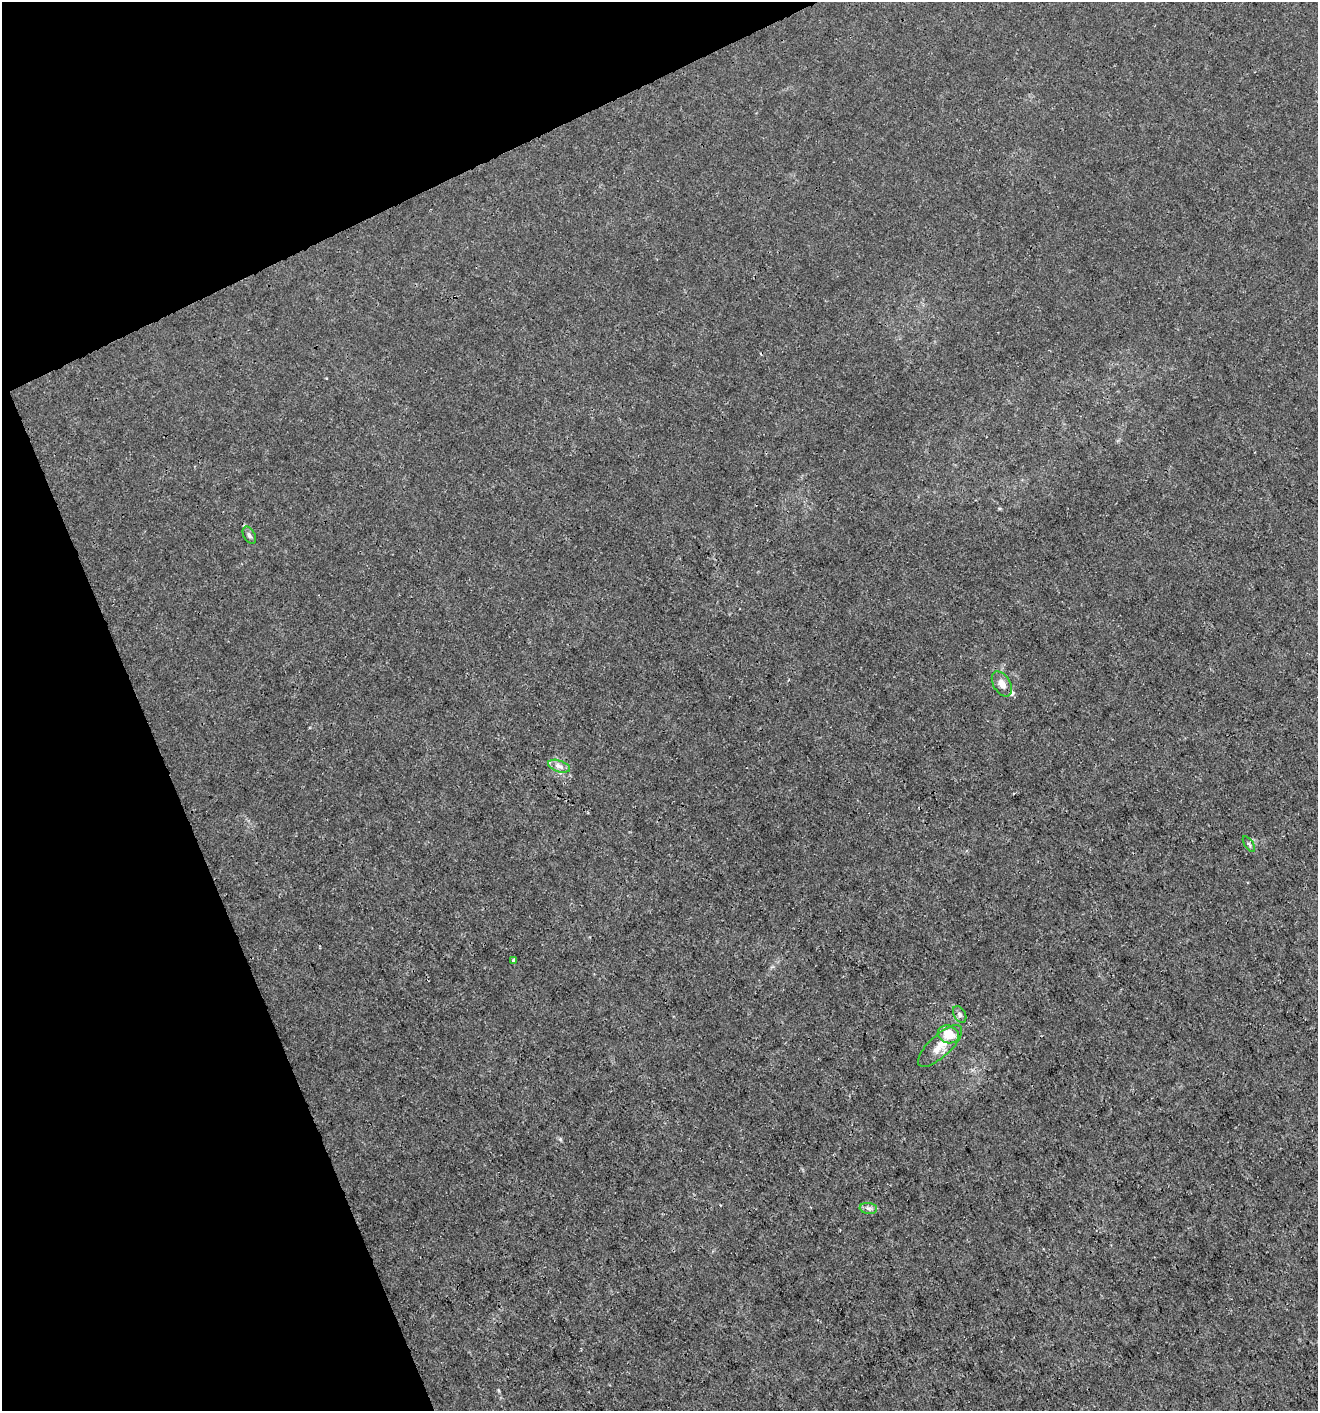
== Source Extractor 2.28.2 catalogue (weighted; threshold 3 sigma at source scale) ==
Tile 5 of 4 x 4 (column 1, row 2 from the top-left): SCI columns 89-1404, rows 2821-4229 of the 5499 x 5638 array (HDU 1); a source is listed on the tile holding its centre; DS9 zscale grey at full resolution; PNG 1320 x 1413 px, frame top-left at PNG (2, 2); each listed source drawn as its Kron ellipse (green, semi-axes under 4 px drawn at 4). Shown black and unused: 21% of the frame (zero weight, under 3 of 4 exposures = <1% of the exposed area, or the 3 px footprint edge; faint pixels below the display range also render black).
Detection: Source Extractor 2.28.2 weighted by HDU 2 'WHT'; one run over the whole footprint, this tile lists its part. Background 4.62e-04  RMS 9.4e-04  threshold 0.00424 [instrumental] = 3 sigma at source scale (4.5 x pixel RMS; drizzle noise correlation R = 1.50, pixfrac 1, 0.0396/0.0396 arcsec/px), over >= 5 px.
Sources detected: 10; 1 cosmic-ray / hot-pixel residue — neither listed nor drawn; the other 9 listed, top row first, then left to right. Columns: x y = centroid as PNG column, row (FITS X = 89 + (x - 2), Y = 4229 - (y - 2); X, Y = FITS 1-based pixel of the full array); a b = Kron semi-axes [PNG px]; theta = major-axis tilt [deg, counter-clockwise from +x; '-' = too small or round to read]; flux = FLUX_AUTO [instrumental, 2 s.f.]
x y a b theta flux
249 535 9 5 -61 0.25
1002 684 14 8 -59 0.78
559 766 11 5 -18 0.45
1249 844 9 3 -56 0.16
513 960 4 3 - 0.25
960 1014 9 6 -60 0.24
948 1034 11 8 -20 1.8
940 1046 28 11 43 1.4
868 1208 9 5 -6 0.3